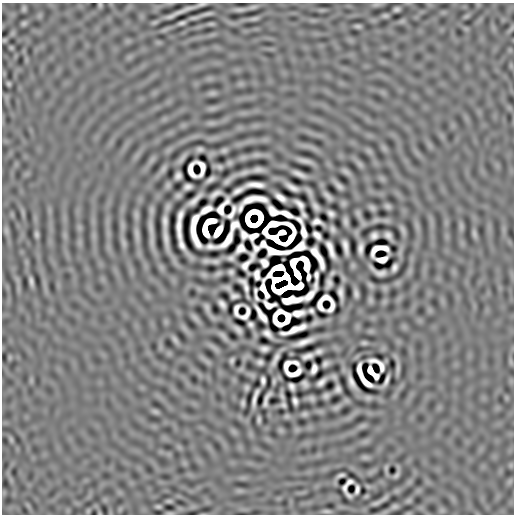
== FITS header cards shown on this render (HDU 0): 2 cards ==
NAXIS1  =                  512
NAXIS2  =                  512

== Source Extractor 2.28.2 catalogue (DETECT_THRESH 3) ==
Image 512 x 512 px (HDU 0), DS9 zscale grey, 1 PNG px = 1 image px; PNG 516 x 516 px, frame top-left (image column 1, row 512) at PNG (2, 3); no overlay
Background 6.07e-06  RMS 3.1e-04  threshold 9.25e-04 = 3 sigma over >= 5 px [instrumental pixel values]
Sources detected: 180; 24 with non-positive FLUX_AUTO (blend fragments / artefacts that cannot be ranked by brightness) are not listed; the other 156 listed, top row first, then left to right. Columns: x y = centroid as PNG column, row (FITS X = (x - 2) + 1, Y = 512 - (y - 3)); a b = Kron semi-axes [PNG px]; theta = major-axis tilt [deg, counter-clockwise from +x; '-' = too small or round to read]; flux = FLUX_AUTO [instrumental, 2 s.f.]
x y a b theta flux
100 5 5 5 - 0.027
397 9 4 3 - 0.037
239 10 15 4 0 0.064
182 11 43 5 22 0.16
208 14 13 4 10 0.049
254 19 11 4 11 0.047
24 23 6 6 - 0.032
182 23 5 3 - 0.038
358 26 9 4 -8 0.032
8 84 6 4 -60 0.024
200 149 6 5 - 0.05
224 150 10 5 13 0.042
304 161 19 5 -14 0.093
219 167 8 6 -1 0.038
258 170 10 5 3 0.08
346 171 11 5 -35 0.054
299 174 12 4 -24 0.1
178 176 6 5 - 0.072
211 179 7 3 35 0.058
255 185 17 4 -1 0.15
339 186 9 4 -42 0.073
188 187 7 5 19 0.072
292 187 11 4 -27 0.11
238 191 11 4 29 0.1
215 194 10 4 32 0.087
328 196 8 3 -47 0.066
280 197 10 5 -35 0.13
254 199 24 6 6 0.033
195 200 14 4 44 0.12
299 204 11 5 -49 0.079
316 206 7 4 -53 0.067
387 206 8 6 -32 0.038
241 208 8 4 68 0.06
372 208 9 6 -37 0.04
206 210 12 5 29 0.1
232 213 14 5 58 0.025
286 214 12 4 -23 0.16
331 214 6 4 -36 0.071
304 215 6 4 -63 0.047
180 216 10 4 74 0.1
299 220 8 4 -39 0.033
165 221 11 4 -89 0.1
210 221 10 5 14 0.21
345 221 8 5 -76 0.062
317 222 9 5 -2 0.074
234 225 9 6 45 0.015
151 228 21 4 -84 0.14
179 228 21 4 -87 0.18
333 229 6 4 -71 0.051
205 231 11 5 -78 0.22
218 231 10 5 58 0.38
265 231 8 4 78 0.053
282 232 7 4 15 0.16
304 232 11 5 -78 0.12
36 234 9 5 -76 0.04
137 234 13 4 -81 0.081
474 234 11 4 -79 0.053
244 235 8 6 -62 0.033
317 235 8 5 -46 0.087
388 235 7 5 -44 0.076
253 236 9 5 31 0.0069
374 236 6 5 - 0.079
166 238 18 4 -82 0.14
275 239 15 5 -31 0.12
227 240 18 6 52 0.1
289 240 15 4 52 0.2
263 244 6 5 - 0.015
181 245 10 4 -66 0.1
211 246 11 4 -6 0.086
345 246 13 4 -81 0.12
360 248 10 4 84 0.1
240 249 9 7 41 0.052
331 249 17 5 -70 0.14
318 257 24 6 -61 0.11
231 258 5 4 - 0.054
382 259 10 5 5 0.13
305 260 9 5 -37 0.12
215 261 9 5 1 0.053
264 263 8 6 -54 0.087
245 265 22 5 52 0.07
306 267 7 5 -86 0.095
394 267 7 4 66 0.074
231 272 4 4 - 0.045
379 272 16 5 -24 0.061
297 274 9 5 -61 0.56
257 275 9 5 -87 0.072
316 275 17 3 87 0.0022
286 277 6 5 - 0.22
308 277 7 3 90 0.064
278 279 10 5 14 0.27
31 281 10 4 -83 0.062
329 283 8 4 87 0.08
244 285 14 5 -61 0.049
299 286 7 5 33 0.27
255 291 7 3 87 0.027
340 293 10 4 -83 0.094
356 293 7 3 -83 0.06
309 295 17 5 49 0.072
234 296 7 4 5 0.059
256 298 5 3 - 0.035
290 300 18 6 6 0.2
222 304 8 4 -50 0.083
269 305 11 6 -13 0.016
207 307 11 5 -71 0.046
236 310 12 6 79 0.0043
311 311 5 4 - 0.044
298 313 12 5 10 0.15
261 315 17 4 -56 0.13
250 324 5 4 - 0.055
238 330 8 4 -45 0.072
294 330 24 5 20 0.23
267 334 9 5 -42 0.093
223 336 13 5 -50 0.065
175 340 12 5 -58 0.053
304 342 17 4 19 0.18
364 343 7 5 0 0.034
264 349 7 5 0 0.079
319 351 6 4 22 0.057
308 356 10 4 19 0.095
275 359 12 3 64 0.1
232 360 4 4 - 0.037
260 362 5 4 - 0.053
295 363 8 4 -24 0.061
325 364 5 4 - 0.055
287 365 11 5 70 0.06
314 369 9 5 73 0.093
360 372 14 4 -83 0.1
372 372 14 5 -48 0.086
263 380 7 4 -87 0.065
387 380 10 3 68 0.077
365 381 15 5 -45 0.095
321 382 9 4 41 0.091
351 382 11 4 -67 0.11
305 384 6 4 -46 0.058
292 386 7 5 -61 0.069
247 388 6 6 - 0.036
338 389 6 5 - 0.066
282 396 10 5 -71 0.042
326 396 5 4 - 0.047
255 397 16 3 76 0.1
311 398 8 6 -32 0.039
267 399 15 4 70 0.074
295 401 7 4 -77 0.07
243 403 4 3 - 0.037
283 405 4 4 - 0.04
155 411 7 4 -19 0.042
304 414 8 6 15 0.039
259 420 5 3 - 0.037
396 475 10 4 56 0.04
349 482 7 4 29 0.042
345 487 18 5 -65 0.016
357 489 8 4 82 0.065
376 503 11 5 20 0.046
395 506 9 5 6 0.037
158 507 8 4 -8 0.023
326 511 11 4 -5 0.042
At the frame edge (FLAGS 8, measured only in part): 1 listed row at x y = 182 11
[24 non-positive-flux detections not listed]